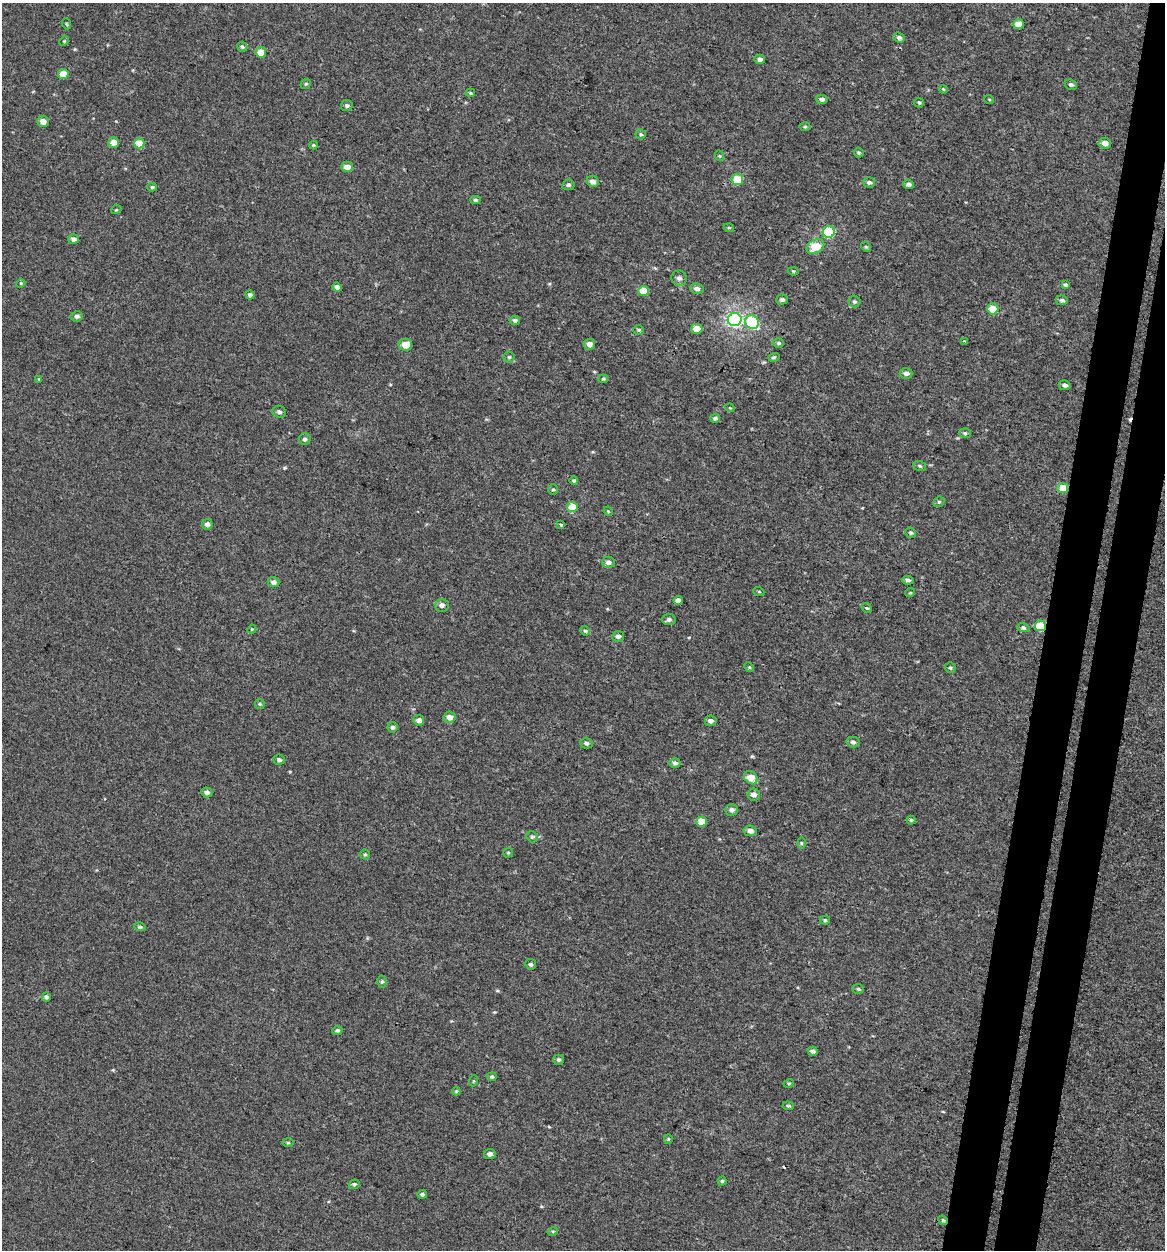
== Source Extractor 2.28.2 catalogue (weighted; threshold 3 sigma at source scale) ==
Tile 10 of 4 x 4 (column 2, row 3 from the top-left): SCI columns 1436-2598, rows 1271-2518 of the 5257 x 5027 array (HDU 1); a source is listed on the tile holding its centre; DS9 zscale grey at full resolution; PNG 1167 x 1252 px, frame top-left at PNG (2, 3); each listed source drawn as its Kron ellipse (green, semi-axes under 4 px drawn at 4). Shown black and unused: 6% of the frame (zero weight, under 3 of 4 exposures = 4% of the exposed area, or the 3 px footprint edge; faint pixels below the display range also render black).
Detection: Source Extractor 2.28.2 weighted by HDU 2 'WHT'; one run over the whole footprint, this tile lists its part. Background -2.61e-04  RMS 0.0026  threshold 0.0118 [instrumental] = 3 sigma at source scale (4.5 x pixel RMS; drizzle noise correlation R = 1.50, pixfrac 1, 0.0396/0.0396 arcsec/px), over >= 5 px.
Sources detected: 142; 2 cosmic-ray / hot-pixel residue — neither listed nor drawn; the other 140 listed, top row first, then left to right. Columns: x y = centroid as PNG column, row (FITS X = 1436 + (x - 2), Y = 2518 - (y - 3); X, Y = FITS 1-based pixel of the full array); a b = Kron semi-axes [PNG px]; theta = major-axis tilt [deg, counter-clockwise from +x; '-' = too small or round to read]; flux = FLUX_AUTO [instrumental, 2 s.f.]
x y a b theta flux
67 24 5 3 - 0.25
1019 24 5 5 - 3
899 38 6 5 - 0.69
64 41 5 4 - 0.32
242 47 5 5 - 0.44
261 52 5 5 - 3.8
760 59 5 4 - 1
63 74 5 5 - 4
306 84 5 4 - 0.35
1071 85 6 5 - 0.51
943 89 4 3 - 0.23
470 93 5 3 - 0.32
822 99 6 4 -12 0.74
989 99 5 3 - 0.22
919 103 5 4 - 0.35
347 105 5 5 - 0.55
43 121 6 5 - 1.6
805 127 5 3 - 0.32
641 134 5 5 - 0.4
114 143 5 5 - 2.1
139 143 5 5 - 5.1
1105 143 6 5 - 1.6
313 145 4 4 - 0.26
859 153 5 4 - 0.35
720 156 5 3 - 0.23
347 167 5 5 - 1.9
737 179 5 5 - 6.7
593 181 6 5 - 1.3
869 182 6 5 - 0.63
909 184 5 4 - 0.76
568 185 6 5 - 0.67
152 187 4 4 - 0.37
475 200 5 4 - 0.47
116 210 5 3 - 0.24
729 228 5 3 - 0.25
829 232 6 6 - 15
74 239 5 5 - 0.97
815 246 9 6 29 6.3
866 247 5 4 - 0.32
793 271 5 4 - 0.31
679 278 8 7 - 0.98
21 283 4 3 - 0.27
1065 285 4 4 - 0.47
337 287 5 4 - 1.1
697 289 6 5 - 0.93
643 291 5 5 - 6
250 295 4 4 - 0.86
782 299 6 5 - 0.61
1062 300 6 5 - 0.72
854 301 6 6 - 0.46
993 309 5 5 - 4.4
77 316 6 5 - 0.63
515 320 5 4 - 0.58
735 320 7 6 - 53
752 322 7 6 - 16
697 329 5 5 - 4.6
639 330 5 4 - 0.36
965 341 3 2 - 0.83
778 343 5 4 - 0.41
590 344 5 5 - 1.5
405 345 7 6 - 2.7
509 357 5 5 - 0.42
774 357 6 3 18 0.35
906 373 6 5 - 0.91
39 379 3 3 - 0.21
603 379 5 4 - 0.33
1065 385 6 5 - 0.7
730 408 4 3 - 0.22
279 412 7 6 - 0.82
715 418 5 4 - 0.58
965 433 6 5 - 0.44
305 439 6 6 - 0.71
920 466 6 4 -19 0.48
574 481 4 4 - 0.44
1063 488 5 5 - 5.8
553 490 5 4 - 0.35
939 502 6 5 - 0.4
572 507 5 5 - 5.7
608 511 5 4 - 0.24
207 524 5 5 - 1
561 524 4 3 - 0.74
911 533 5 5 - 0.43
608 562 6 5 - 0.91
908 580 6 4 -7 0.61
273 582 6 5 - 0.91
759 592 5 3 - 0.25
910 593 5 3 - 0.23
678 600 4 4 - 1.1
442 605 7 6 - 1
867 608 5 4 - 0.38
669 619 7 6 - 0.72
1040 626 5 5 - 8.1
1023 627 6 4 -16 0.5
252 629 4 3 - 0.24
585 631 5 4 - 0.37
618 636 6 5 - 0.85
749 667 5 4 - 0.28
950 668 5 5 - 0.44
260 704 5 5 - 0.34
449 717 6 6 - 1.9
419 720 5 5 - 1.2
711 721 6 5 - 1.1
392 727 5 5 - 0.62
853 742 6 5 - 0.61
586 743 6 5 - 0.61
279 760 5 5 - 0.64
675 763 5 5 - 0.82
751 778 7 6 - 3.4
207 792 5 5 - 0.89
754 794 6 6 - 1.2
732 810 6 6 - 0.9
911 820 4 4 - 0.37
702 821 5 5 - 4.4
750 831 7 5 -7 1.3
532 837 6 5 - 0.46
801 843 6 4 -89 0.34
508 853 5 4 - 0.32
365 854 5 4 - 0.35
825 920 5 4 - 0.39
140 927 6 4 -8 0.48
531 964 5 5 - 0.49
382 982 6 5 - 0.45
858 989 6 5 - 0.42
46 997 4 4 - 0.69
337 1030 5 4 - 0.5
813 1051 5 4 - 0.76
559 1060 5 5 - 0.54
492 1077 5 4 - 0.52
473 1081 5 3 - 0.23
789 1083 5 3 - 0.25
456 1091 4 3 - 0.27
788 1106 6 4 -6 0.38
668 1139 5 4 - 0.3
288 1143 5 3 - 0.3
490 1154 6 5 - 0.93
722 1181 4 4 - 0.37
354 1184 5 4 - 0.49
422 1194 5 4 - 0.57
943 1220 5 4 - 0.36
553 1231 5 3 - 0.26
Overlapping masked pixels (flux is a lower limit): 2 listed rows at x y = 1063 488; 1040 626